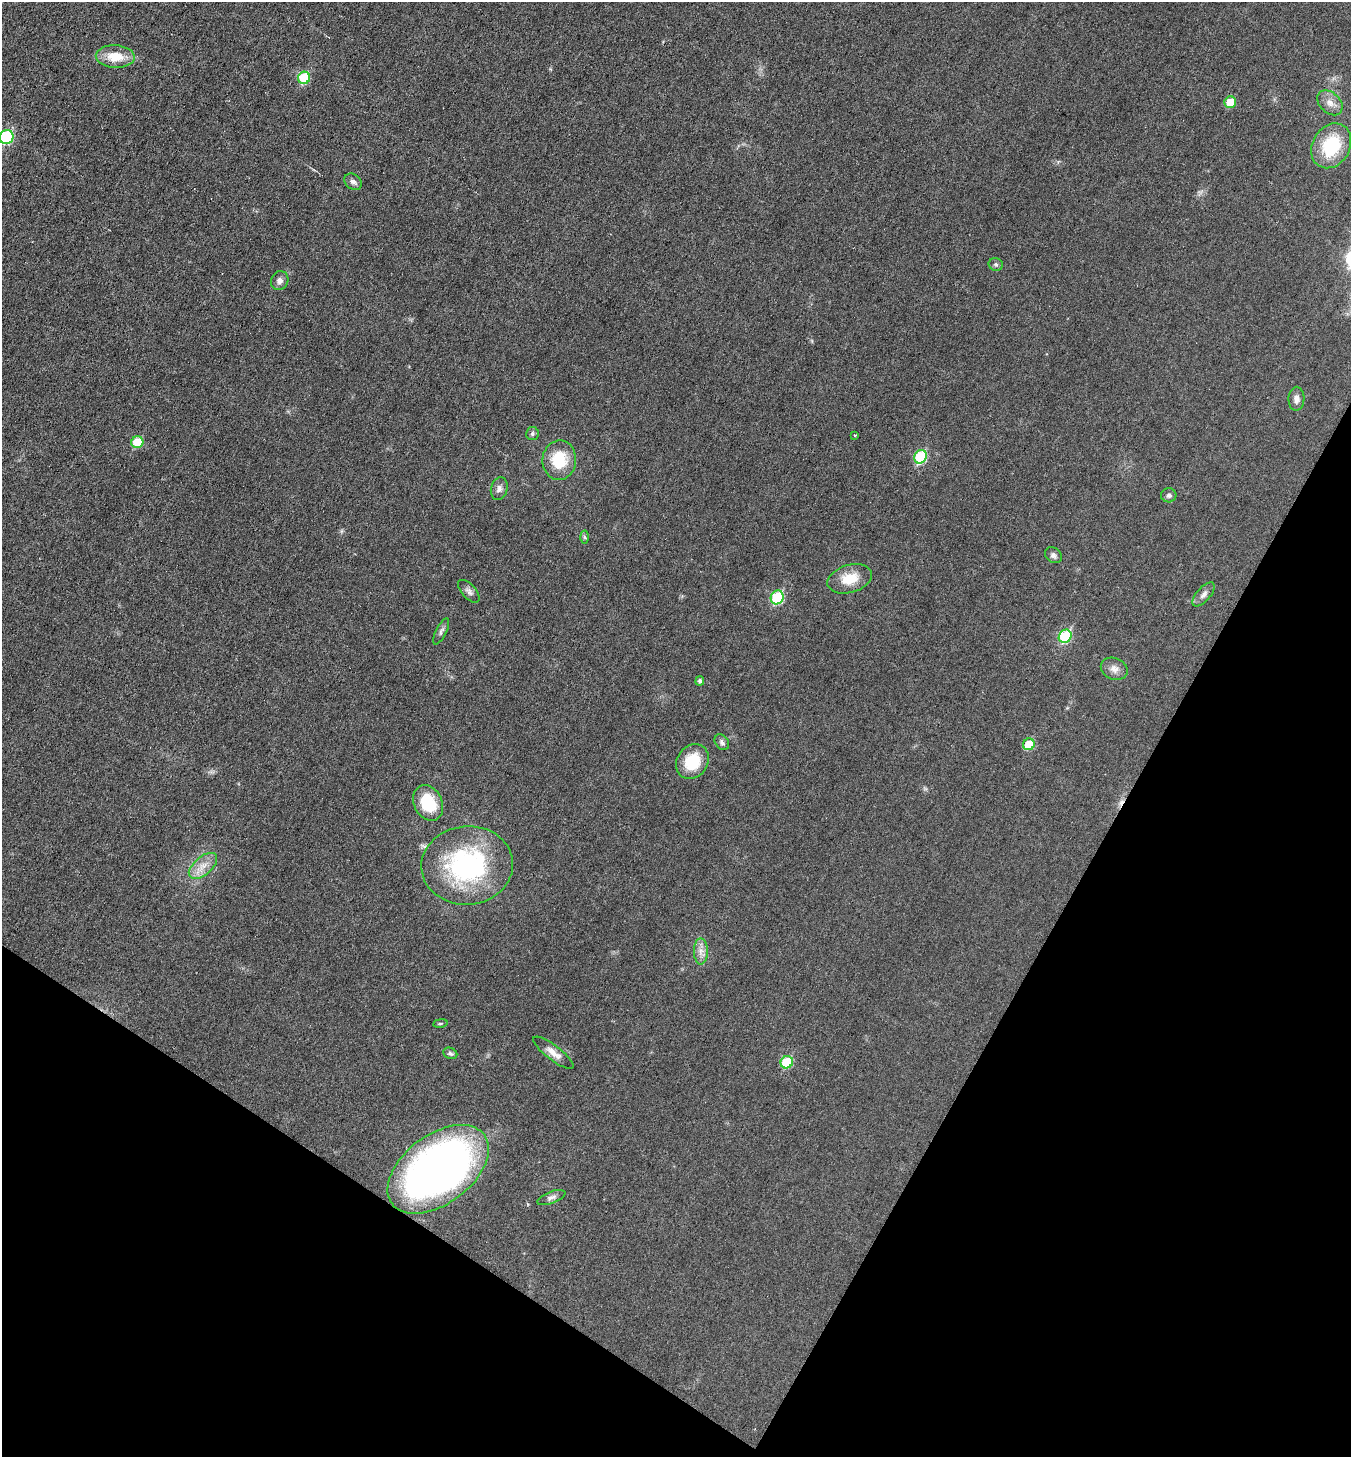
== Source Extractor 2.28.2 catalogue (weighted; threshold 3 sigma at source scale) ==
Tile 15 of 4 x 4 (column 3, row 4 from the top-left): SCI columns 2845-4193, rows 3-1457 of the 5830 x 5822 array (HDU 1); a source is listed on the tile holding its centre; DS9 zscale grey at full resolution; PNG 1353 x 1459 px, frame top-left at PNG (2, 2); each listed source drawn as its Kron ellipse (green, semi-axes under 4 px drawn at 4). Shown black and unused: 26% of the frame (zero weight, under 3 of 6 exposures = <1% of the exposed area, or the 3 px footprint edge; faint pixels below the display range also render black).
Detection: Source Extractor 2.28.2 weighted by HDU 2 'WHT'; one run over the whole footprint, this tile lists its part. Background 0.0178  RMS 0.0036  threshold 0.0147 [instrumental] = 3 sigma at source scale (4.09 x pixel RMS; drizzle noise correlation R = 1.36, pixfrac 0.8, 0.05/0.05 arcsec/px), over >= 5 px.
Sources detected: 42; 2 cosmic-ray / hot-pixel residue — neither listed nor drawn; the other 40 listed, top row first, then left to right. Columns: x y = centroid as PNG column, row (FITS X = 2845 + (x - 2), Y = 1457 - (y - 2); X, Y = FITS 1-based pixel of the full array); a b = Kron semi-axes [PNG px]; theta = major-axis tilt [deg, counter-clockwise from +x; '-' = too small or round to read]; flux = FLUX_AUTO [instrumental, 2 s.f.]
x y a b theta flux
115 56 19 11 -3 7.2
304 78 6 6 - 14
1230 102 6 5 - 7.5
1330 103 14 10 -44 2.7
7 137 7 6 - 26
1331 146 23 18 60 17
353 182 9 7 -39 1.2
996 264 7 6 - 0.75
280 281 10 8 63 1.6
1296 399 12 8 89 1.9
532 434 6 6 - 0.75
855 435 3 3 - 0.61
137 442 6 6 - 10
921 457 7 6 - 22
559 460 20 17 86 12
499 489 11 8 75 1.6
1169 495 7 7 - 1
584 537 6 4 -87 0.57
1053 555 9 7 -36 1.2
850 579 23 14 17 7.3
469 591 14 7 -49 1.4
1204 594 14 7 49 1.7
777 597 7 6 - 21
441 631 14 5 63 1.1
1065 636 7 6 - 24
1114 669 14 10 -23 2.4
700 681 5 4 - 0.75
722 742 8 6 -54 1
1029 744 6 5 - 9.5
692 761 18 15 55 11
428 803 19 14 -63 12
467 865 46 39 5 53
203 866 17 9 41 3.8
701 951 13 7 90 2.2
440 1023 7 3 8 0.43
450 1053 7 5 -23 0.84
553 1053 25 7 -37 2.9
787 1062 6 6 - 15
438 1169 58 34 37 200
551 1198 15 6 20 1.3
Isophote crosses this tile's border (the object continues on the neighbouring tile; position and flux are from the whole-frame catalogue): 1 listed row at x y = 7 137